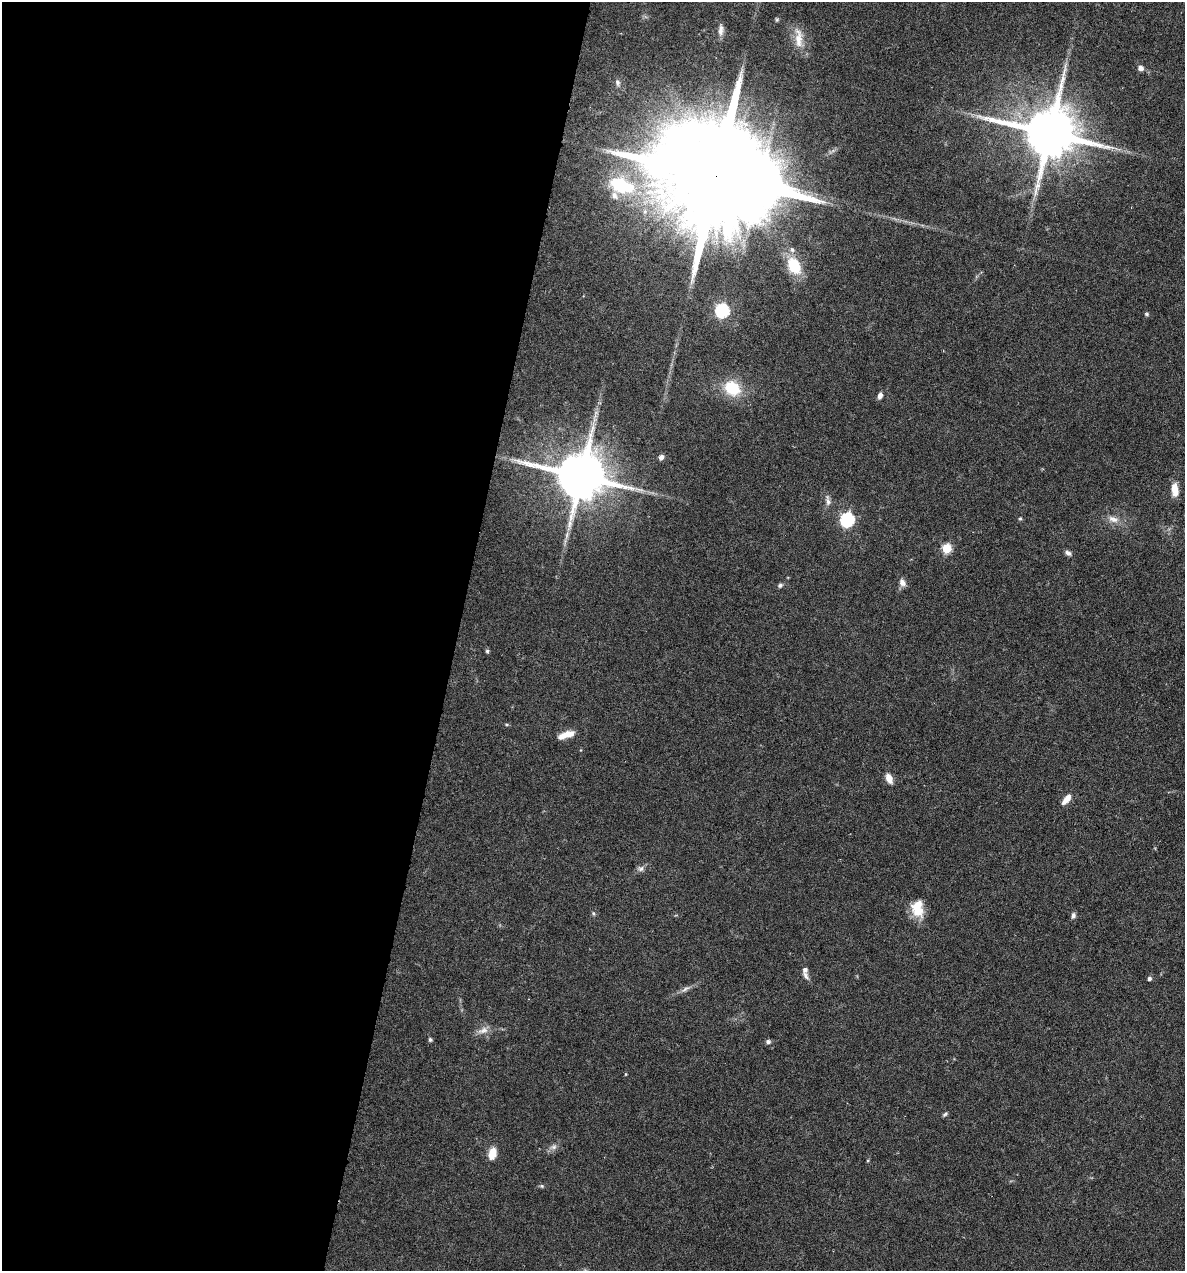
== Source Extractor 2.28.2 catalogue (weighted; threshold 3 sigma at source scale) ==
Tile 5 of 4 x 4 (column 1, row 2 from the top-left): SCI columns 123-1305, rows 2541-3809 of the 5097 x 5080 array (HDU 1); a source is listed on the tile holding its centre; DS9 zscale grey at full resolution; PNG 1187 x 1273 px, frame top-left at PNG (2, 2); no overlay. Shown black and unused: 38% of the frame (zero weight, under 4 of 7 exposures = <1% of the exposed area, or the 3 px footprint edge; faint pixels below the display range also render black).
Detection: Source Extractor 2.28.2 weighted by HDU 2 'WHT'; one run over the whole footprint, this tile lists its part. Background 0.111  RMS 0.0036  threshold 0.0147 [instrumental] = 3 sigma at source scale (4.09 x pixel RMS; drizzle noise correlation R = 1.36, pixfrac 0.8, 0.05/0.05 arcsec/px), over >= 5 px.
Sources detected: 51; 1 too faint to see at this stretch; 1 inside a brighter object's white glare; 1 long thin detection or spike segment (spike, bleed or trail) — not listed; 4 inside a brighter listed object's ellipse — not listed separately; the other 44 listed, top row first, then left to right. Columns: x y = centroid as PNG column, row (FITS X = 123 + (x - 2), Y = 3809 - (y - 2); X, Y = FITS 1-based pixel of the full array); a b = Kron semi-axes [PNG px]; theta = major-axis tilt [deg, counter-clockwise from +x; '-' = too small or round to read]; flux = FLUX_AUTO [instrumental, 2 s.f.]
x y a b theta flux
777 20 6 5 - 0.48
799 38 30 11 -85 5.5
1140 68 6 6 - 1.7
617 83 9 6 -74 1.1
1049 133 17 14 -13 2400
717 176 67 23 -16 20000
622 186 40 21 -19 20
794 266 22 15 -61 10
722 311 6 6 - 51
1147 314 6 4 -16 0.54
732 388 16 13 -38 13
880 396 7 5 73 1.5
594 420 8 4 71 1.1
661 457 7 6 - 1.2
581 476 16 13 -12 2100
1175 489 14 7 -84 4.6
828 501 16 6 -80 1.7
1020 519 5 4 - 0.43
1113 519 16 9 -18 2.9
847 520 7 6 - 56
947 548 5 5 - 18
1068 553 9 6 -32 1.1
902 582 10 7 -59 1.9
780 585 6 5 - 0.84
487 651 5 4 - 0.58
507 724 6 3 -8 0.4
566 735 20 7 19 4
889 778 11 7 -68 3
1066 799 14 6 51 3
640 868 9 8 - 1.2
918 911 19 14 80 6.8
593 913 6 4 -47 0.5
1073 915 8 5 84 1.1
806 976 11 6 -58 1.2
1149 978 4 4 - 0.97
685 989 14 6 35 1.5
483 1030 16 9 14 2.7
430 1039 4 4 - 0.71
768 1042 6 5 - 0.92
626 1074 5 3 - 0.3
945 1114 8 4 39 0.6
554 1147 8 7 - 1.3
492 1153 13 9 76 4.2
542 1186 6 5 - 0.53
Overlapping masked pixels (flux is a lower limit): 1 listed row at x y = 717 176